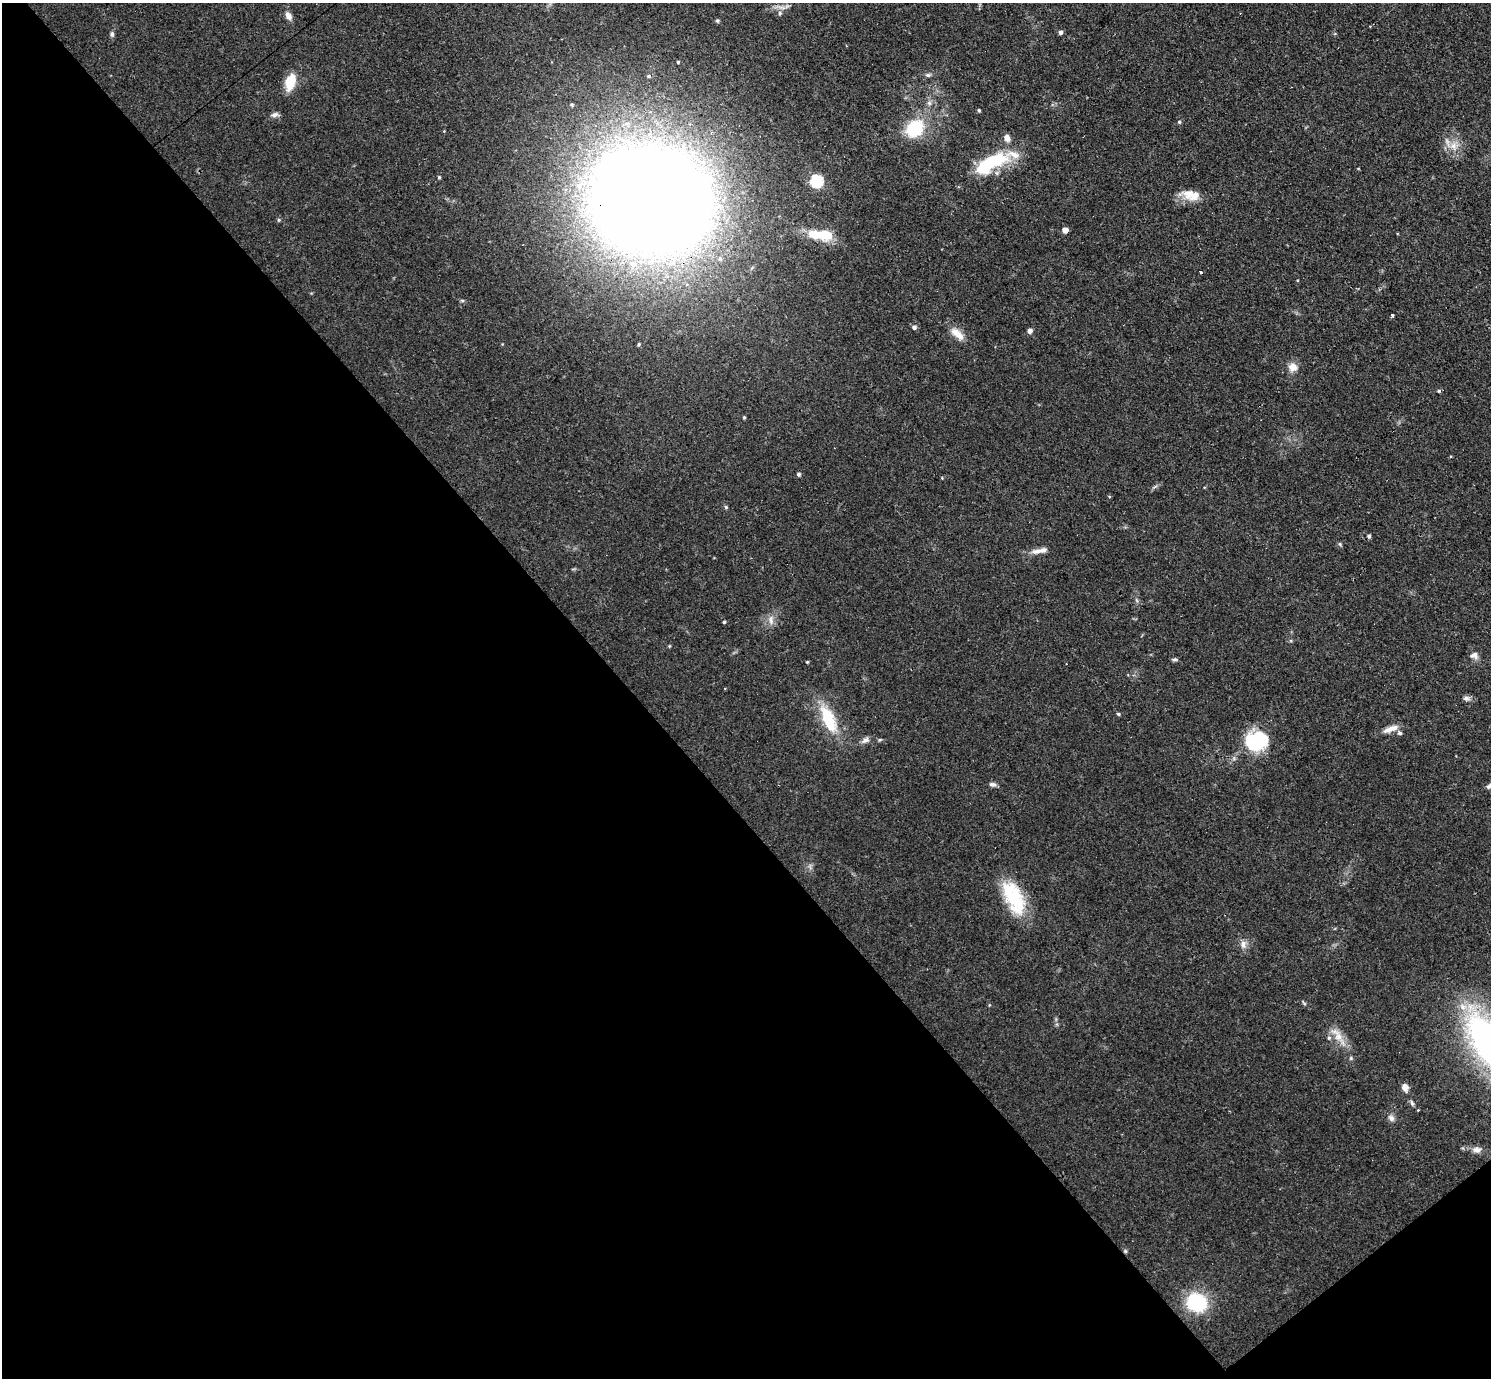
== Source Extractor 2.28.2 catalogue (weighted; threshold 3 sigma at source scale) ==
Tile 14 of 4 x 4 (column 2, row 4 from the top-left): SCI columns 1553-3041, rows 330-1705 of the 6126 x 6131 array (HDU 1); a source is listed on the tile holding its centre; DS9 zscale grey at full resolution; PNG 1493 x 1380 px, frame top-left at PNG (2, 3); no overlay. Shown black and unused: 44% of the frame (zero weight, under 3 of 4 exposures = <1% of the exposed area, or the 3 px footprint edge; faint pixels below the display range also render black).
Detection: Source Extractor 2.28.2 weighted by HDU 2 'WHT'; one run over the whole footprint, this tile lists its part. Background 0.0738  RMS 0.006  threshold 0.027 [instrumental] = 3 sigma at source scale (4.5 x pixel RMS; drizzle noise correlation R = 1.50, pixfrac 1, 0.05/0.05 arcsec/px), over >= 5 px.
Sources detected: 69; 1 inside a brighter object's white glare — not listed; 6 inside a brighter listed object's ellipse — not listed separately; the other 62 listed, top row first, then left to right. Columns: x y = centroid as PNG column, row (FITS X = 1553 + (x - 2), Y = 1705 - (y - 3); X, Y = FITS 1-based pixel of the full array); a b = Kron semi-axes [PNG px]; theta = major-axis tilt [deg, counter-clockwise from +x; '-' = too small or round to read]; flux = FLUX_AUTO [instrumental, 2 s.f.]
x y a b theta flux
780 13 7 6 - 1.7
288 16 10 7 -57 3.4
717 21 5 5 - 1
1060 32 4 4 - 2
112 34 7 5 -89 1.5
678 62 3 3 - 0.63
928 75 8 5 -1 1.5
290 82 17 10 74 15
929 103 6 6 - 1.7
572 104 5 5 - 0.93
979 110 4 3 - 0.84
275 115 11 6 11 2.2
1179 122 5 4 - 0.9
915 128 17 14 46 33
1007 138 10 7 -83 3.1
1454 146 13 10 27 6.4
990 164 44 15 28 41
439 177 4 4 - 0.79
816 181 6 6 - 79
1191 195 26 12 -9 10
650 201 106 89 -18 1400
279 220 5 4 - 0.92
1065 230 5 4 - 4.8
816 234 19 11 -9 13
1200 272 3 3 - 2
1392 315 4 3 - 1.1
914 327 7 6 - 1.5
1030 331 5 5 - 2.5
957 334 21 9 -42 7.2
639 344 4 4 - 0.82
1293 367 13 12 - 5.3
1439 391 5 4 - 0.88
744 417 4 3 - 0.73
799 474 5 4 - 1.5
726 507 5 5 - 0.77
1369 536 5 4 - 1.1
1340 544 6 5 - 0.86
1036 551 15 7 13 4.1
771 620 14 7 -86 3.7
724 622 4 3 - 0.78
1474 655 10 8 7 3.2
1175 659 8 5 5 1.1
807 662 3 3 - 0.59
1466 698 10 6 -6 2.2
1118 714 4 4 - 0.92
828 719 31 13 -66 28
1391 729 21 7 21 5.3
1400 733 5 5 - 1.5
865 740 11 7 30 2.6
1256 741 26 22 12 35
992 784 10 5 -4 1.8
1489 786 9 5 48 1.6
1013 897 42 19 -66 37
1243 944 12 8 82 3.5
1304 1003 7 4 -38 0.88
1338 1035 31 10 -55 9.4
1405 1087 10 8 -76 3.4
1412 1103 8 5 -68 1.3
1391 1118 10 7 -46 2.5
1476 1150 13 8 -3 3.6
1125 1251 6 5 - 0.87
1196 1302 15 13 -37 52
Overlapping masked pixels (flux is a lower limit): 3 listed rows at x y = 650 201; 1256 741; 1125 1251
Isophote crosses this tile's border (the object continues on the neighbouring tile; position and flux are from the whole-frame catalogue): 1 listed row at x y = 1489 786